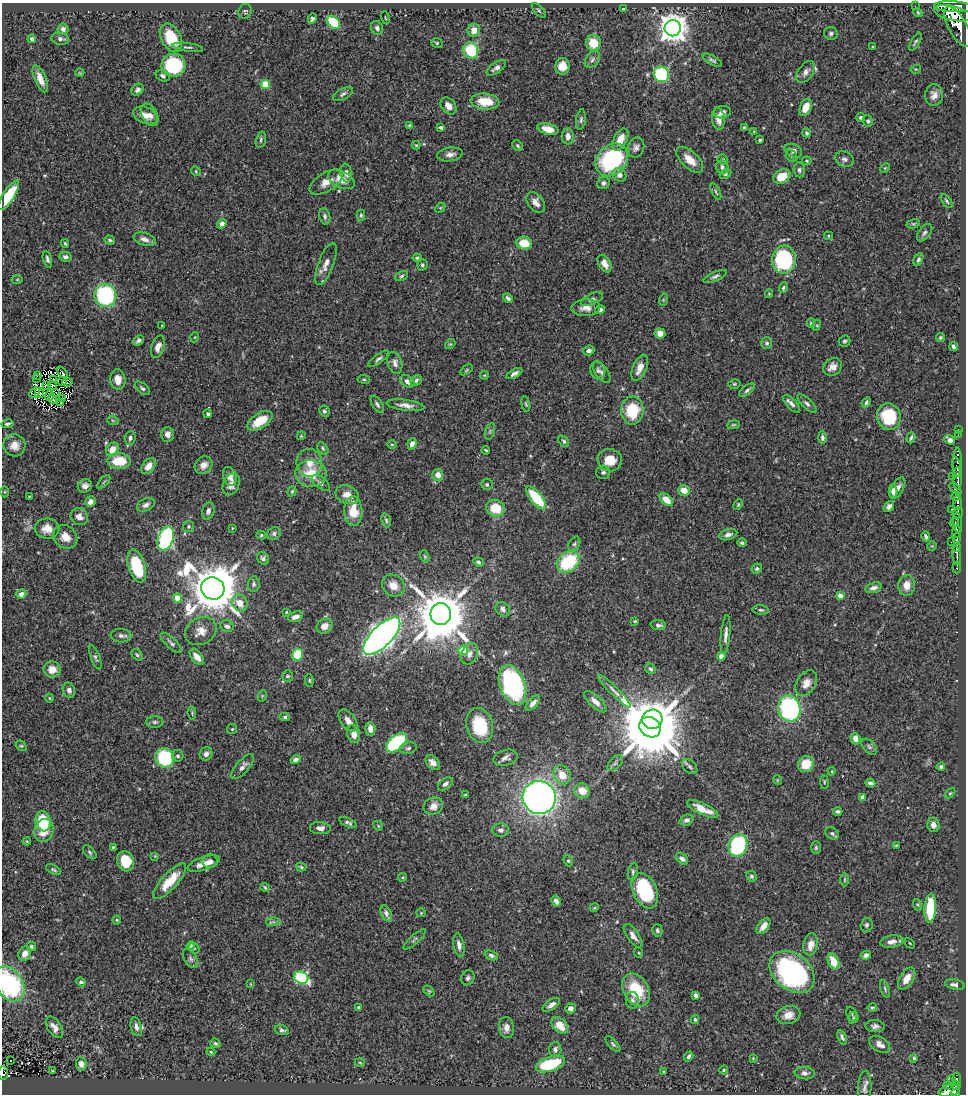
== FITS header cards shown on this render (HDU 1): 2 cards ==
NAXIS1  =                  964
NAXIS2  =                 1092

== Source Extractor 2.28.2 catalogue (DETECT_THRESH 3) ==
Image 964 x 1092 px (HDU 1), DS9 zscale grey, 1 PNG px = 1 image px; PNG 968 x 1096 px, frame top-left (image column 1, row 1092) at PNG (2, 3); each listed source drawn as its Kron ellipse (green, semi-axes under 4 px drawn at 4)
Background 0.711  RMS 0.026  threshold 0.0775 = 3 sigma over >= 5 px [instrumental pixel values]
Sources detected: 450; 2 with non-positive FLUX_AUTO (blend fragments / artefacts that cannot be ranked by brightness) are neither listed nor drawn; the other 448 listed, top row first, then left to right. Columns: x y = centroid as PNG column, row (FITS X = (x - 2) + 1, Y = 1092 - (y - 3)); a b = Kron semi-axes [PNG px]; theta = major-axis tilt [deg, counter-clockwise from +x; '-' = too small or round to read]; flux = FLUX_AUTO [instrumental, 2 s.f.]
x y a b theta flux
915 6 2 2 - 6.7
953 7 19 5 -4 3000
623 9 4 3 - 1.6
539 10 9 4 -49 2.7
245 11 7 6 - 3.3
918 12 5 3 - 2
953 13 19 7 -12 3700
385 18 6 2 -76 1.4
312 19 5 4 - 3.3
333 22 8 5 -43 75
958 27 22 9 -61 3100
377 28 7 6 - 5.4
673 28 8 8 - 2600
63 29 5 5 - 6.2
474 30 6 6 - 18
831 33 7 6 - 4.1
171 38 15 10 -63 60
32 39 4 4 - 5.7
60 39 9 6 -10 7
915 42 10 3 60 3
437 43 6 5 - 2.3
593 43 8 7 - 36
188 47 15 3 -7 4.4
873 47 3 2 - 1.3
471 50 8 7 - 68
592 60 9 6 52 5.6
712 60 11 4 -28 4
173 65 12 11 - 130
562 66 8 7 - 22
496 68 11 5 35 7.4
916 69 5 3 - 1.6
806 72 12 7 56 9.2
80 73 4 2 - 1.5
661 74 8 7 - 140
163 76 7 5 -30 5.3
40 79 14 5 -67 16
265 84 4 4 - 65
138 90 6 5 - 4.8
343 94 11 5 31 5
934 95 11 9 89 11
485 101 14 8 -4 45
448 106 9 6 -52 12
806 107 9 5 69 24
722 112 9 6 8 6.7
145 115 13 8 -23 16
150 115 12 7 -62 11
861 117 4 4 - 3.4
718 119 11 6 -86 17
581 120 10 5 81 4.2
868 121 6 5 - 3.2
409 125 4 3 - 1.9
441 127 4 3 - 4
744 127 4 3 - 2.4
548 129 11 5 -15 21
754 131 4 3 - 1.3
807 133 4 4 - 3
568 136 8 6 -87 9.6
620 139 12 6 62 24
261 140 8 5 75 3.6
760 140 3 3 - 2.6
416 145 4 4 - 1.9
518 146 6 5 - 3.1
636 147 10 8 68 7.6
793 151 9 6 -26 9.4
450 154 13 7 8 9.4
791 156 6 5 - 3.2
844 159 9 7 -27 6.1
612 160 18 14 45 220
690 160 16 8 -44 24
723 160 5 5 - 2.9
807 161 5 3 - 1.8
722 167 7 6 - 6.2
885 168 5 3 - 1.6
799 170 7 6 - 4.1
196 171 5 4 - 2.1
346 173 9 5 -81 7.8
725 174 6 4 28 2.8
619 175 7 6 - 8.7
782 177 9 6 27 35
341 179 14 8 -26 20
326 182 18 9 32 17
603 183 6 6 - 5.7
716 192 9 3 -66 2.7
9 195 17 6 57 56
947 201 8 4 -54 3.3
536 202 11 7 -53 12
440 208 6 4 44 2.2
361 215 5 4 - 2.5
325 216 8 5 -77 4.4
222 224 5 4 - 11
913 224 7 4 16 2.8
925 233 10 6 52 5.3
828 236 4 4 - 2.2
144 239 11 6 -17 10
110 240 5 4 - 2.8
65 243 4 3 - 2
524 243 8 6 -12 35
66 257 6 5 - 6.6
417 258 4 3 - 2.9
47 259 8 4 -75 4.9
784 259 14 12 85 210
918 260 7 4 63 4.4
326 264 22 7 69 15
605 264 9 6 -62 13
422 265 5 5 - 3.9
402 276 7 4 28 3.3
715 276 13 4 23 5.2
17 279 5 3 - 1.7
783 288 5 4 - 3
769 294 4 4 - 1.9
105 295 11 11 - 200
508 298 5 3 - 4
592 299 12 5 24 5.5
663 300 6 4 72 2
586 308 14 8 3 15
600 310 5 4 - 5.8
811 323 5 4 - 3.2
817 325 5 3 - 1.6
162 326 3 3 - 1.5
660 333 5 5 - 12
195 337 5 3 - 1.3
940 338 5 4 - 2.8
138 340 6 4 44 5
844 341 6 5 - 3
767 343 6 5 - 4.7
450 344 6 3 43 1.9
158 347 11 6 72 9.9
953 347 4 3 - 3.7
589 350 6 4 19 6.1
378 359 12 4 37 4.8
395 363 11 7 -75 8.7
833 367 10 8 36 14
640 368 14 7 68 17
466 370 7 3 36 2
598 371 9 7 -73 6.1
62 372 6 2 -48 3.8
602 372 12 6 -55 5.5
514 374 9 4 29 6
37 375 3 2 - 2.7
484 375 4 4 - 1.7
37 378 3 2 - 3.4
53 379 2 2 - 0.81
364 379 6 3 -8 2.2
118 380 10 7 -84 19
62 381 5 2 - 1.1
407 381 8 5 -39 8
416 381 6 4 36 4.5
67 382 5 2 - 1
734 384 6 4 14 2.5
46 385 3 2 - 1.7
52 386 4 3 - 0.63
142 388 9 5 -39 4.4
747 390 9 4 37 4.5
34 392 6 3 46 0.8
55 392 2 2 - 1.4
39 393 5 2 - 2.9
49 395 5 2 - 2.4
63 398 2 2 - 2.6
52 399 5 2 - 0.53
61 402 2 2 - 1.9
866 402 5 3 - 3.3
377 404 9 5 -56 4.5
526 404 7 4 -76 2.8
792 404 11 5 -48 7.5
807 404 12 5 -43 5.9
406 405 19 5 -8 12
632 410 14 11 88 72
324 411 6 5 - 3.3
208 414 4 4 - 3
889 417 13 11 -74 85
113 421 6 3 -20 2.1
260 421 14 7 32 43
7 424 6 3 12 3.9
733 425 6 4 6 2.3
958 429 2 2 - 8.1
490 431 8 4 72 3.7
167 434 7 6 - 9.2
958 435 2 2 - 10
301 436 4 3 - 1.4
130 438 7 5 86 5.5
822 438 6 4 -89 4.7
911 438 6 3 72 3.6
950 440 6 4 -41 16
564 441 6 4 -54 3.7
392 444 4 3 - 1.5
412 444 6 4 69 10
14 445 11 11 - 18
323 448 7 5 -52 2.8
112 449 7 6 - 21
486 450 4 2 - 2.2
610 460 12 11 - 31
119 461 11 8 -3 44
958 462 15 3 90 310
309 463 14 13 - 22
204 465 9 8 - 12
149 466 9 6 54 15
957 467 10 4 -78 490
603 472 7 6 - 4.6
311 474 15 13 -2 46
438 475 6 5 - 14
230 476 10 6 -70 13
953 476 2 2 - 13
958 478 11 3 -89 710
104 482 8 3 46 2.4
321 483 10 5 -39 6
231 484 11 8 66 13
487 484 6 5 - 3.2
85 486 7 6 - 8.7
898 488 12 6 61 9.6
955 489 7 3 -44 230
684 490 6 5 - 20
292 491 5 4 - 2.2
893 491 6 4 89 6.9
5 492 5 3 - 1.7
347 495 12 9 -22 17
956 496 5 3 - 210
29 497 4 2 - 1.3
536 498 14 6 -50 77
666 500 8 5 -42 22
90 502 5 5 - 11
958 503 7 3 -87 390
738 504 6 4 64 2.3
146 505 9 6 25 6.5
889 506 6 4 50 6.4
495 508 9 8 - 41
951 509 3 2 - 89
208 511 9 6 72 6.1
353 511 15 9 -88 38
958 513 6 4 59 320
79 516 9 8 - 11
386 520 7 4 -72 3
954 522 5 3 - 170
958 523 10 3 -83 390
188 526 5 5 - 2.7
232 528 4 2 - 1.1
47 529 12 10 -1 18
956 531 6 4 90 890
274 533 7 6 - 5.1
261 535 5 4 - 2.3
728 535 9 5 17 6.9
926 536 5 3 - 4.2
65 537 13 11 -41 19
166 538 12 7 71 250
957 538 5 3 - 260
951 542 2 2 - 19
742 543 4 4 - 3.5
574 544 8 5 59 4.3
932 546 5 5 - 1.5
957 547 4 3 - 360
425 556 6 4 -70 2.3
957 556 9 3 -82 510
263 558 6 5 - 5.3
478 562 5 4 - 3.2
568 562 12 9 37 120
137 566 17 8 -73 110
957 567 6 3 85 57
757 569 5 5 - 3.7
254 584 7 6 - 4.2
907 585 10 8 88 18
393 586 12 10 -40 21
213 588 12 11 - 9600
874 588 8 5 16 7
21 594 5 4 - 10
840 596 4 4 - 12
178 598 4 4 - 30
240 603 9 7 -59 22
503 609 8 6 -46 6.8
761 610 8 4 -6 3.7
286 612 3 3 - 1.5
441 614 11 10 - 12000
295 617 8 5 18 11
635 621 3 3 - 2.2
658 625 8 5 -4 5.7
227 626 7 6 - 7.4
325 626 8 7 - 16
201 631 16 13 30 19
726 635 20 4 85 10
121 636 10 6 -5 6.5
382 636 24 10 45 1400
171 643 14 5 -43 5.5
463 650 5 4 - 69
470 654 11 8 66 10
137 655 7 4 -40 3
298 655 6 5 - 48
721 656 4 4 - 13
95 657 12 4 -69 4.4
197 657 9 5 -52 15
52 669 8 8 - 19
650 669 5 5 - 4.1
288 676 6 5 - 5.3
309 680 6 4 -85 2.5
806 683 14 9 57 15
513 685 21 12 -69 300
69 690 7 6 - 6.7
614 691 22 4 -45 9.1
262 696 6 3 72 2
49 698 4 4 - 1.8
595 702 14 6 -43 11
533 703 9 4 49 9.6
789 708 13 11 -75 260
192 713 7 3 -84 2.1
285 717 5 4 - 3
652 719 10 9 - 1400
348 720 12 7 -53 13
155 722 8 5 0 4.1
480 726 18 13 -75 81
650 727 11 10 - 19000
232 729 5 5 - 2.4
370 729 7 5 -87 12
354 734 9 6 -76 17
855 739 6 5 - 12
396 743 12 7 42 150
21 746 6 5 - 2.2
869 747 9 5 -46 4.5
408 748 8 6 12 5
206 754 7 6 - 7.3
178 756 6 5 - 3.6
165 758 10 9 - 110
505 758 12 7 16 8
295 760 5 4 - 5.9
433 763 8 5 -47 12
615 763 9 5 45 4.8
806 764 8 7 - 34
243 767 15 6 49 8.9
690 767 9 6 -43 4.9
941 767 4 4 - 3.6
832 771 4 4 - 1.7
562 775 10 8 -61 27
777 780 5 3 - 1.4
824 782 7 3 -83 2.1
870 783 5 3 - 4.6
445 784 8 5 36 5.8
582 791 8 7 - 23
950 793 6 3 44 1.9
465 795 3 3 - 2.1
863 797 4 4 - 13
539 798 17 16 - 1000
433 806 10 8 27 15
702 809 17 5 -25 23
838 811 4 3 - 3.7
686 820 7 5 20 5.7
43 821 10 7 -75 83
348 823 9 4 -21 4.5
933 825 7 6 - 10
378 826 5 4 - 2.1
320 828 10 6 -3 8.1
501 830 8 6 -3 6.2
44 831 12 9 70 27
832 833 7 5 -33 4.9
27 841 4 3 - 1.7
738 845 11 9 68 160
896 845 3 2 - 1.5
113 847 3 3 - 2.3
816 847 6 5 - 3.1
90 852 8 5 -46 3.6
155 856 4 4 - 1.6
682 859 7 4 -39 6.4
126 861 10 8 -73 47
210 861 7 7 - 7.7
568 861 6 4 -66 2.5
204 864 17 6 18 18
301 867 5 3 - 2.4
53 870 8 4 -29 3
633 872 9 5 80 3.7
752 876 5 5 - 3.8
402 877 5 4 - 1.8
845 880 7 3 90 2.2
170 881 23 8 48 44
265 887 4 3 - 2.3
645 891 19 12 -66 140
556 901 5 4 - 6.7
918 905 6 4 -71 2.5
594 908 4 3 - 1.7
930 908 14 6 87 81
421 913 4 4 - 1.7
386 914 8 5 -66 8.4
117 920 4 4 - 1.9
273 922 7 4 2 3.4
867 925 7 6 - 4.5
763 926 9 5 53 14
657 930 6 5 - 4.2
633 936 14 6 -55 10
415 939 14 4 42 4.2
892 942 11 6 10 11
910 943 6 2 -45 1.4
811 944 11 7 79 18
459 945 12 5 -79 9
31 946 5 4 - 3.3
191 946 5 3 - 2.2
194 948 6 4 -40 2.1
639 953 5 3 - 1.7
25 954 7 6 - 14
491 955 7 4 -23 4.4
866 955 5 4 - 5.9
190 958 10 6 -56 5.1
833 961 8 5 -68 27
792 972 25 18 -39 330
301 978 7 6 - 170
468 978 8 6 61 4.9
907 979 12 7 58 19
81 982 5 4 - 3.9
10 984 19 13 -60 210
251 984 4 2 - 1.1
955 985 10 5 -11 7
885 989 9 4 -73 3.3
636 990 17 12 -61 69
429 991 6 4 -44 2.2
696 995 4 4 - 11
632 1000 8 6 -89 5.6
551 1005 10 5 33 10
358 1007 3 3 - 1.7
872 1007 5 4 - 2.5
570 1008 5 5 - 6.7
852 1014 7 5 -67 2.9
788 1015 12 9 16 17
853 1018 6 4 67 2.9
695 1019 4 4 - 2.8
560 1025 9 6 -46 25
875 1026 9 6 -3 7.1
54 1027 12 6 -57 11
136 1027 9 5 -76 8.4
506 1028 10 7 -82 10
282 1030 7 5 -17 4.7
842 1037 7 3 -67 4.4
215 1043 5 4 - 2.9
613 1044 10 4 -48 3.8
880 1044 12 7 -31 12
555 1049 7 6 - 4.9
211 1052 4 3 - 1.8
689 1056 5 4 - 4.6
753 1058 4 4 - 1.7
914 1058 4 3 - 2.3
11 1060 3 2 - 1.9
360 1063 5 3 - 1.5
81 1064 7 5 -83 9.1
550 1064 15 7 19 100
724 1070 4 4 - 2.1
53 1071 4 3 - 1.4
664 1072 4 3 - 2
3 1073 7 5 90 110
805 1073 10 6 -5 6.6
957 1079 6 3 -85 100
952 1080 2 2 - 7.5
947 1086 3 3 - 24
956 1086 4 3 - 110
865 1088 17 6 88 8.9
949 1091 11 6 11 440
955 1093 4 2 - 240
At the frame edge (FLAGS 8, measured only in part): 3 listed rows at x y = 10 984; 3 1073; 955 1093
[2 non-positive-flux detections neither listed nor drawn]